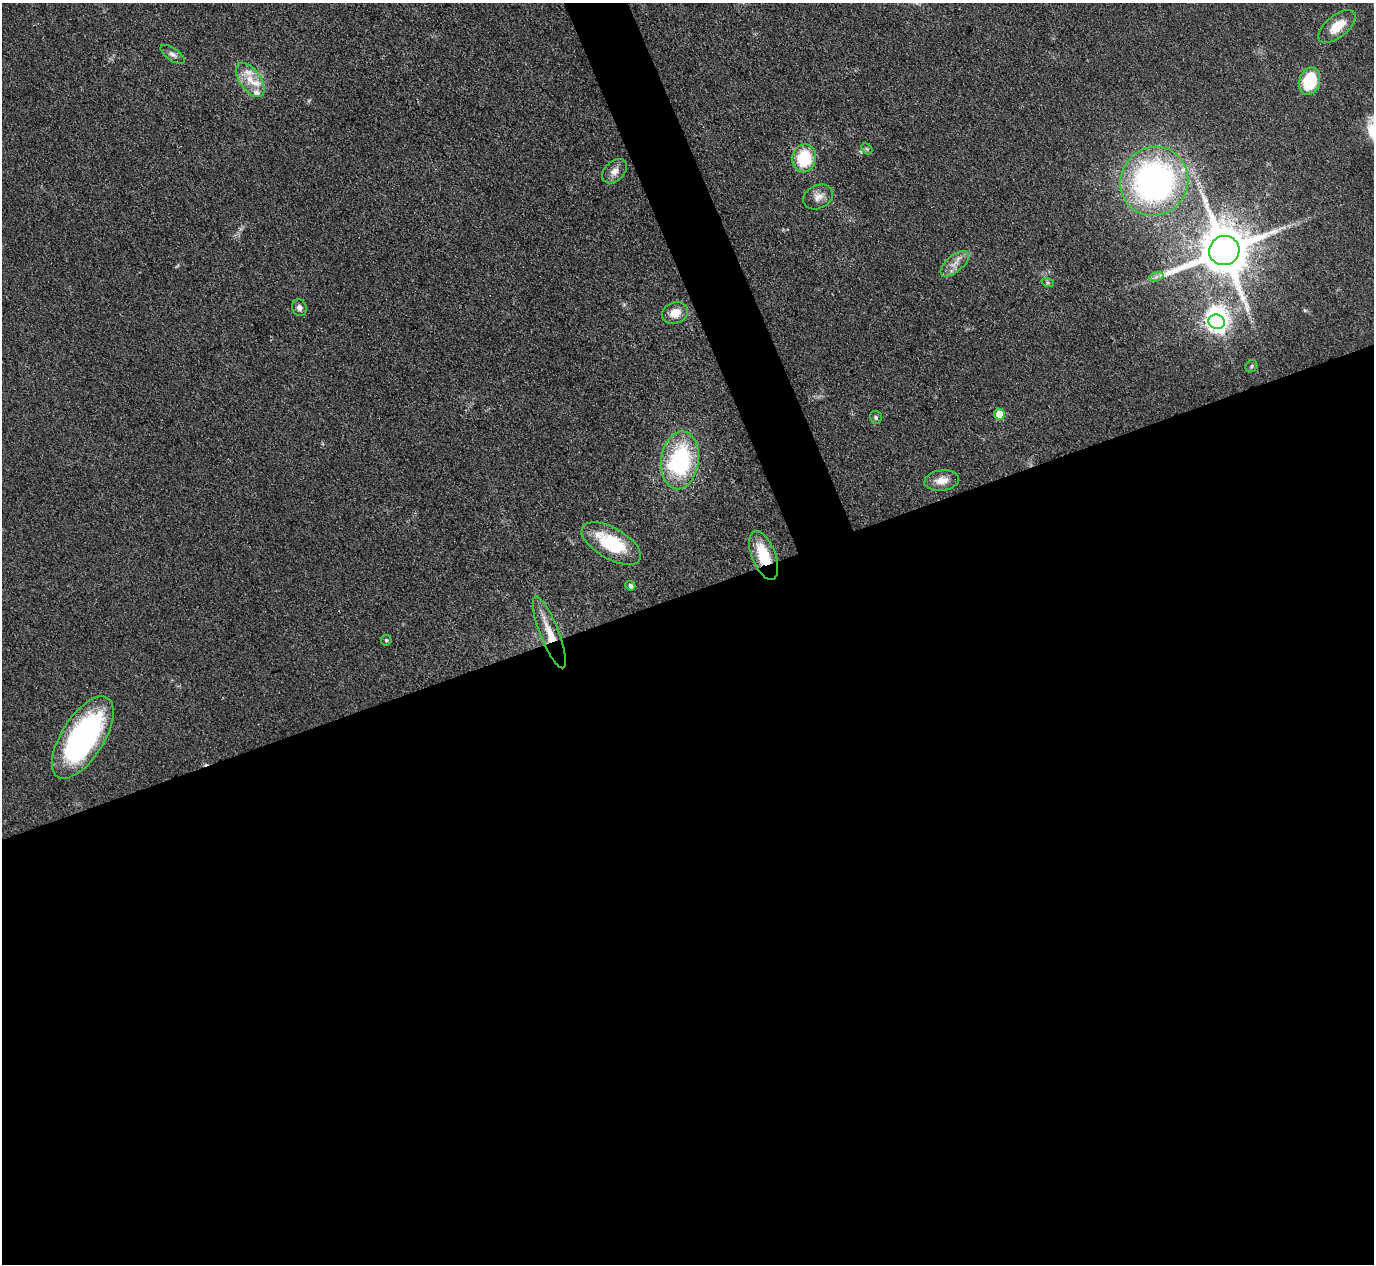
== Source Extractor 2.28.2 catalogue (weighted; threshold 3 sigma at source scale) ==
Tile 15 of 4 x 4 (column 3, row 4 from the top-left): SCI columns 2748-4119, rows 150-1411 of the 5494 x 5480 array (HDU 1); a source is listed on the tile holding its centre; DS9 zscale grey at full resolution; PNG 1376 x 1266 px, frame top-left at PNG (2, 3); each listed source drawn as its Kron ellipse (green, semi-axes under 4 px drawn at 4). Shown black and unused: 55% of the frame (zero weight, under 3 of 4 exposures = <1% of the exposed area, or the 3 px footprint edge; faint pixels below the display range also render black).
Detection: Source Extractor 2.28.2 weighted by HDU 2 'WHT'; one run over the whole footprint, this tile lists its part. Background 0.0878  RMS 0.0065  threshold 0.0293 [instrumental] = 3 sigma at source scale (4.5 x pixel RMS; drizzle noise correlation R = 1.50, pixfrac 1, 0.05/0.05 arcsec/px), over >= 5 px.
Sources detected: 32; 1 inside a brighter object's white glare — neither listed nor drawn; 4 inside a brighter listed object's ellipse — not listed separately; the other 27 listed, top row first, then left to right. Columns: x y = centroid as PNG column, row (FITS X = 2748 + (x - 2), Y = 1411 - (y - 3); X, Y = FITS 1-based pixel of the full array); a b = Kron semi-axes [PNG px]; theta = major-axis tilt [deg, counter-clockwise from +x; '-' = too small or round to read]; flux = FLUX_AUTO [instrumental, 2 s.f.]
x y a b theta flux
1337 26 22 11 39 14
172 54 14 6 -35 3
250 80 20 10 -55 11
1310 81 14 10 72 36
867 149 6 4 -44 1.1
804 158 14 12 77 31
614 171 14 9 42 5.1
1154 181 35 33 53 210
818 197 15 11 27 5.8
1224 251 15 14 - 4100
955 264 17 8 41 6.2
1156 277 7 4 19 1.9
1048 283 6 4 -18 1
299 308 8 7 - 3.3
675 313 13 10 23 9
1216 322 8 7 - 390
1251 366 6 5 - 1.1
999 414 5 5 - 18
876 417 7 6 - 1.4
680 460 29 19 82 75
942 480 17 10 7 7.6
611 544 33 15 -30 40
764 555 26 11 -68 26
630 586 5 4 - 2.2
549 632 38 9 -68 16
386 640 5 5 - 1.1
83 737 47 21 58 130
Overlapping masked pixels (flux is a lower limit): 2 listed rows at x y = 764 555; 549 632